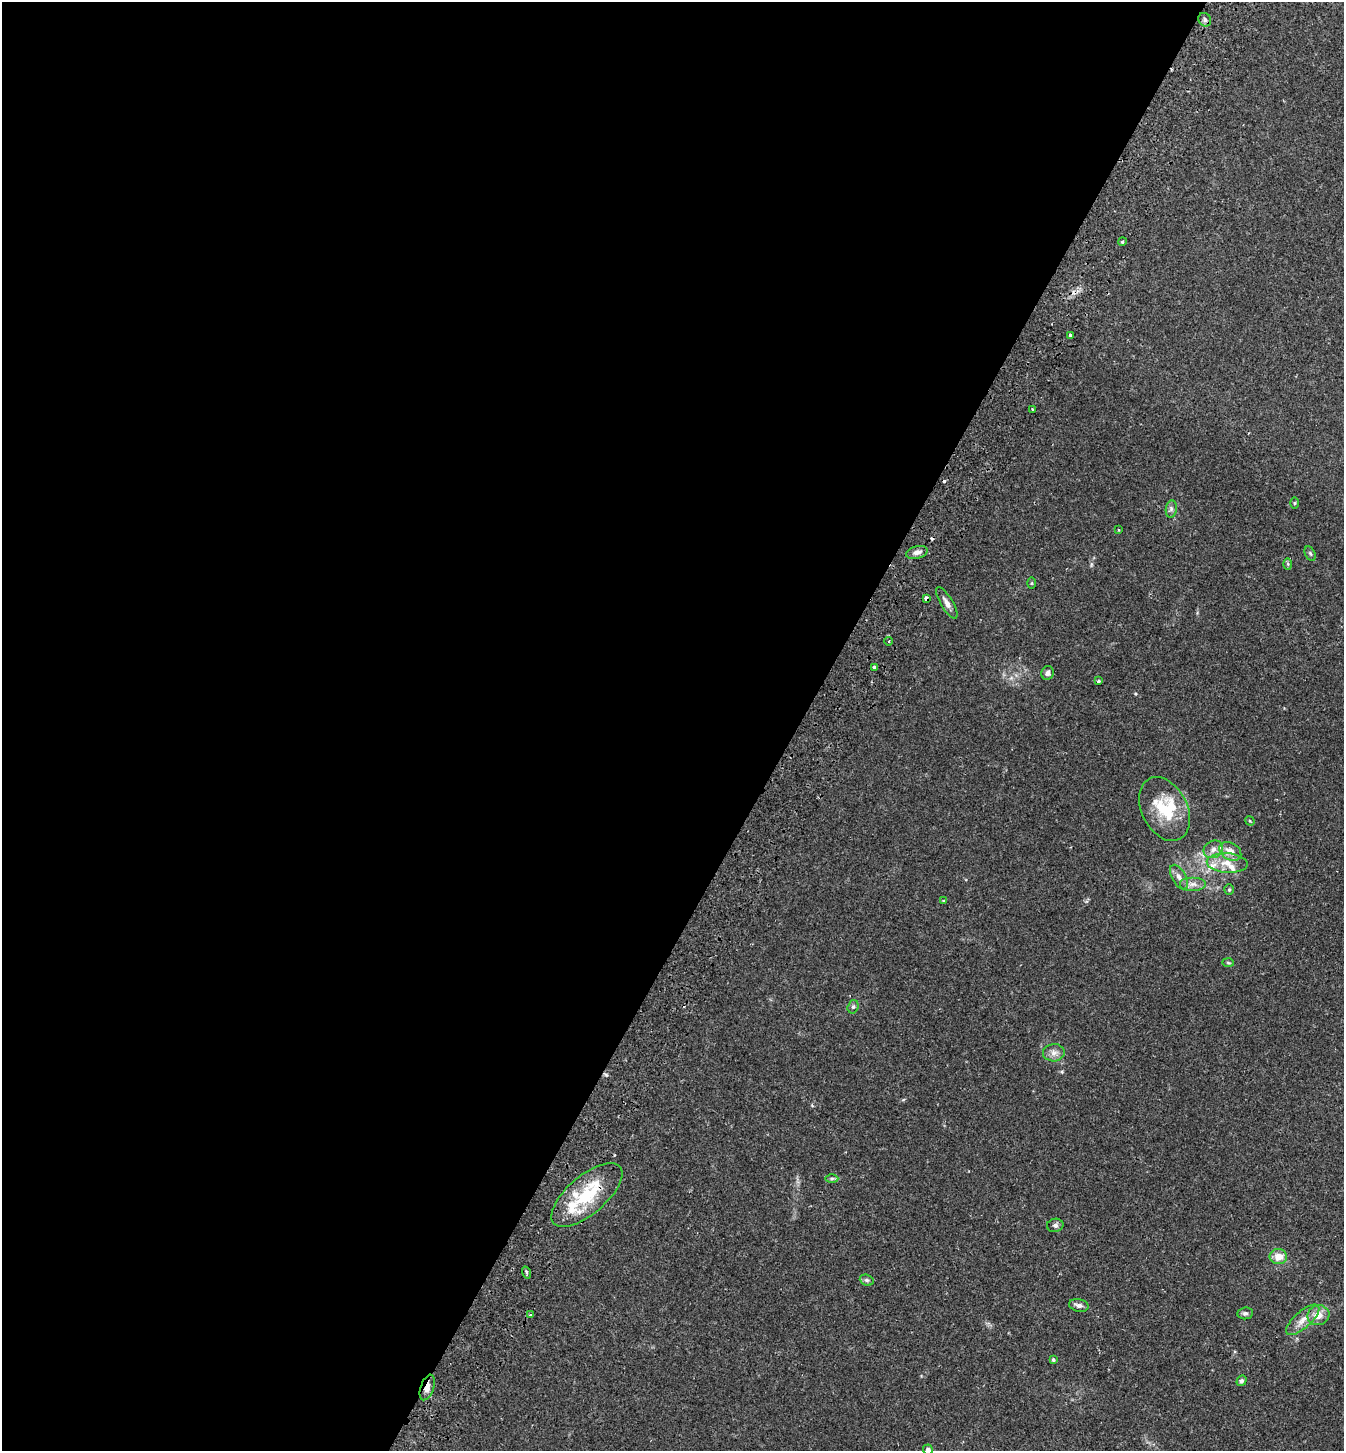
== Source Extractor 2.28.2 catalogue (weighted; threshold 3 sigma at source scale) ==
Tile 5 of 4 x 4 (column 1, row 2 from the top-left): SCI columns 199-1540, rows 2930-4378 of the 5900 x 5859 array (HDU 1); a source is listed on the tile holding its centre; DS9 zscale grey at full resolution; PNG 1346 x 1453 px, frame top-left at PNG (2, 2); each listed source drawn as its Kron ellipse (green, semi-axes under 4 px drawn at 4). Shown black and unused: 59% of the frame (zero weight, under 2 of 3 exposures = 3% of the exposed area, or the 3 px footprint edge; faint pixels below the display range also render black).
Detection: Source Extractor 2.28.2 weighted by HDU 2 'WHT'; one run over the whole footprint, this tile lists its part. Background 0.0281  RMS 0.0045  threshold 0.0201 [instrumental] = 3 sigma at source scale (4.5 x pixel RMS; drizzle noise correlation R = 1.50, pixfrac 1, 0.05/0.05 arcsec/px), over >= 5 px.
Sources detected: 55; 4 cosmic-ray / hot-pixel residue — neither listed nor drawn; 7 inside a brighter listed object's ellipse — not listed separately; the other 44 listed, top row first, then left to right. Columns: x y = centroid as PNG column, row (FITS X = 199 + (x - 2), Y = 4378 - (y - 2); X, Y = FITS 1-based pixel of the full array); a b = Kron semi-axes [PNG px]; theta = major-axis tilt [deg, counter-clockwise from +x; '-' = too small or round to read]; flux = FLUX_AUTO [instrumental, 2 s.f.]
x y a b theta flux
1205 20 7 6 - 1.2
1122 242 4 3 - 0.49
1070 335 3 3 - 0.68
1032 409 3 2 - 0.76
1294 503 5 3 - 0.42
1171 509 9 5 82 1.2
1118 530 4 2 - 0.36
917 552 11 6 14 2.2
1310 553 7 5 -63 0.73
1288 564 6 4 -89 0.59
1031 583 6 4 89 0.47
926 598 4 3 - 6.3
947 603 18 6 -59 2.5
889 641 4 3 - 0.41
874 667 3 3 - 1.1
1048 673 7 6 - 1.5
1098 681 3 3 - 0.76
1164 809 34 22 -63 19
1250 821 5 4 - 0.45
1213 849 10 8 30 2.7
1230 851 11 8 -30 4
1227 863 20 9 -4 6
1179 877 13 6 -61 2.4
1193 884 13 7 0 2.5
1229 890 5 4 - 0.6
943 901 3 2 - 0.32
1228 963 6 4 -3 0.5
853 1007 7 5 72 0.87
1054 1053 11 8 5 2.5
832 1178 6 4 0 0.71
587 1195 43 19 40 24
1055 1225 8 6 12 1.3
1278 1257 8 7 - 4.6
526 1272 6 3 -71 0.66
867 1280 7 5 -20 0.84
1079 1305 10 6 -13 1.8
1245 1313 8 6 7 1
530 1315 4 3 - 0.51
1318 1315 11 10 - 4.5
1303 1320 21 8 41 4.5
1053 1360 3 3 - 0.74
1241 1381 5 4 - 0.96
427 1387 13 6 70 3
928 1450 5 4 - 1.9
Overlapping masked pixels (flux is a lower limit): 2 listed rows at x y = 926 598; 427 1387
Isophote crosses this tile's border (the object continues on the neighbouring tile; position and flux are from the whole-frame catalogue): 1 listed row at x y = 928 1450